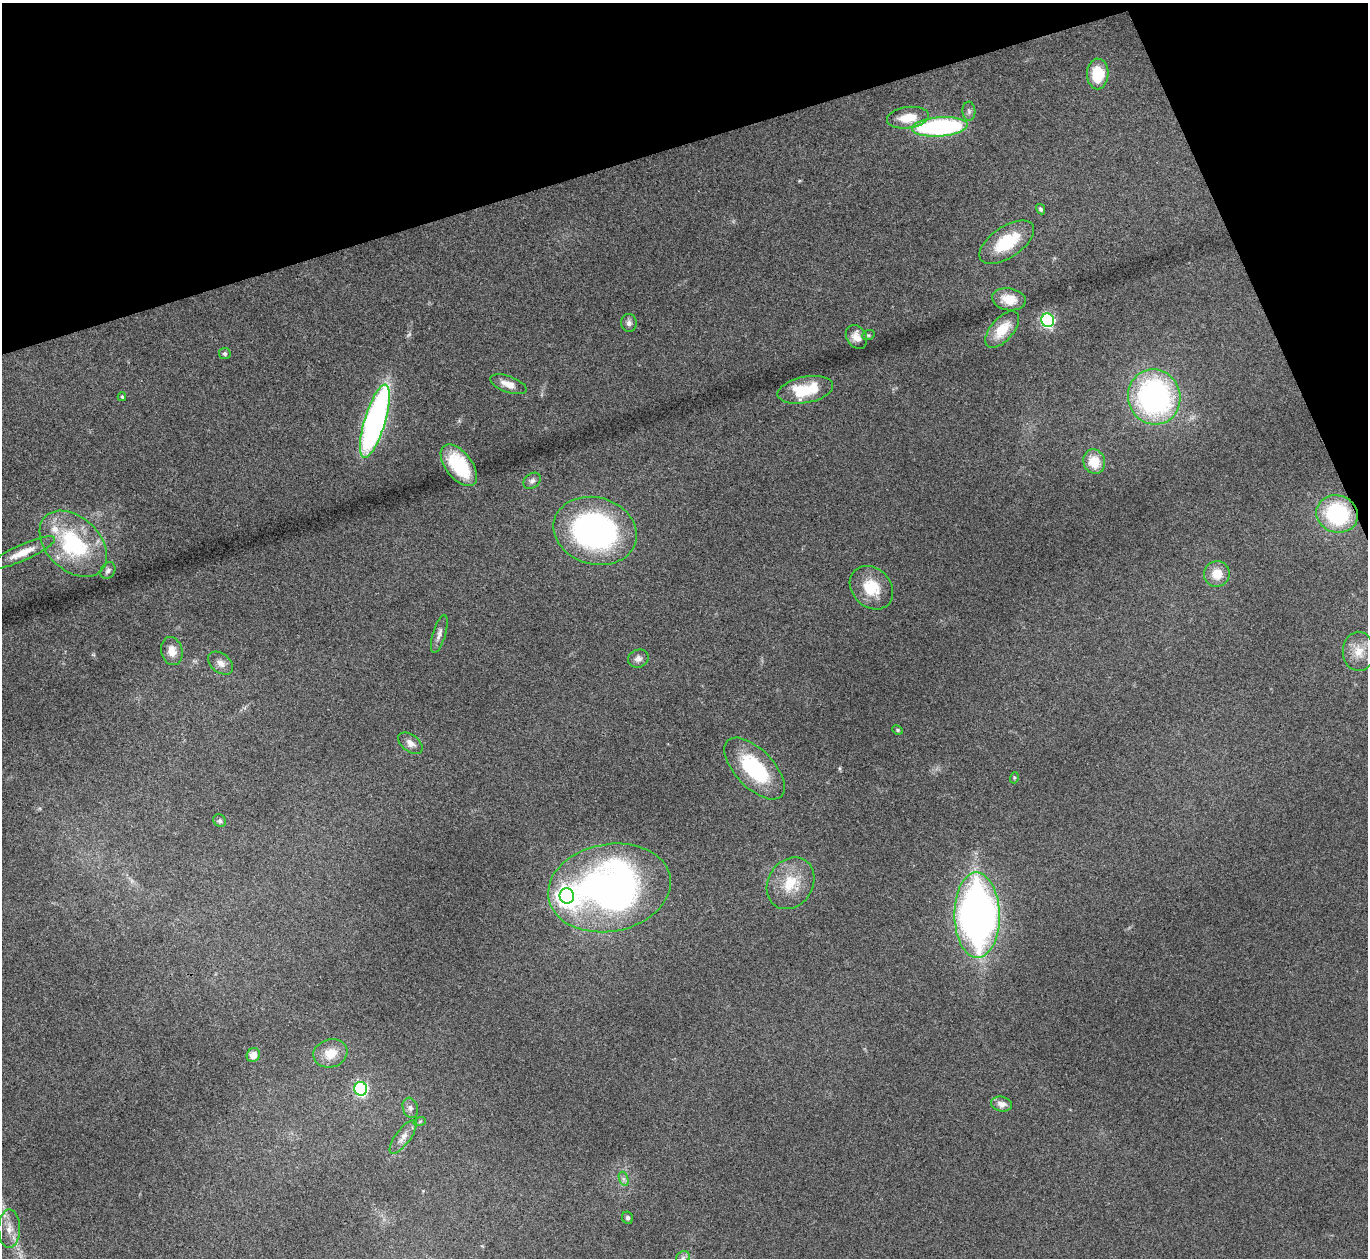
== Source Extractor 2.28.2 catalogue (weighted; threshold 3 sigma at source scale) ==
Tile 3 of 4 x 4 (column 3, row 1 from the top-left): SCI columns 2732-4097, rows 3916-5171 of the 5462 x 5449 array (HDU 1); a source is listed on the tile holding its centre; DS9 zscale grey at full resolution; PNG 1370 x 1260 px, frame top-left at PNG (2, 3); each listed source drawn as its Kron ellipse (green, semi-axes under 4 px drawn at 4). Shown black and unused: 16% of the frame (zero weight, under 3 of 4 exposures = <1% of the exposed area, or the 3 px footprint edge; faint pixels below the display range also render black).
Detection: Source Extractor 2.28.2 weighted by HDU 2 'WHT'; one run over the whole footprint, this tile lists its part. Background 0.111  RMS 0.0065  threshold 0.0294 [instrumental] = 3 sigma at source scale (4.5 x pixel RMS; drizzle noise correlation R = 1.50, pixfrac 1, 0.05/0.05 arcsec/px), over >= 5 px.
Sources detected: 54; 1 inside a brighter listed object's ellipse — not listed separately; the other 53 listed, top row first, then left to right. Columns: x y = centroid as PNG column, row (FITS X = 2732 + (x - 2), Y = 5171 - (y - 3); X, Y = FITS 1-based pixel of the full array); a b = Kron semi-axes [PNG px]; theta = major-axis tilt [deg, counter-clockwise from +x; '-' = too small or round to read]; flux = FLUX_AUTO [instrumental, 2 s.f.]
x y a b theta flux
1098 74 15 10 89 23
969 111 9 6 -88 2.1
908 118 21 10 7 15
940 127 28 9 4 110
1041 209 5 4 - 1.2
1007 242 31 15 34 30
1009 299 17 11 -10 11
1048 320 7 6 - 110
629 323 9 7 -83 2.5
1002 330 22 11 49 16
868 335 6 5 - 1
856 337 13 9 -58 5.9
225 354 5 5 - 1.4
508 384 19 8 -20 6.6
805 390 28 13 11 26
122 397 4 3 - 0.87
1154 397 28 26 -74 160
375 421 38 10 73 240
1094 462 12 10 -72 14
459 465 24 13 -52 38
532 481 10 7 39 2.4
1337 514 21 18 -19 59
595 531 42 33 -16 170
73 544 39 26 -44 65
22 553 36 8 24 11
108 570 9 7 54 2.3
1217 574 13 13 - 10
871 588 24 19 -46 19
439 634 19 6 73 3.5
172 651 14 10 -76 7
1359 651 19 16 -88 11
638 659 10 9 - 3.1
221 663 14 9 -38 4.5
898 730 5 3 - 0.82
410 743 14 8 -39 4.3
754 769 39 19 -46 50
1014 778 5 3 - 0.75
220 821 7 6 - 1.6
790 883 27 22 57 21
609 888 62 43 10 310
567 896 8 7 - 410
977 915 43 22 -89 370
330 1053 17 14 17 11
253 1055 7 6 - 5.9
361 1089 7 6 - 100
1001 1104 10 7 -13 4.5
410 1108 10 7 -72 2.6
420 1121 6 4 20 0.91
403 1137 20 7 53 5.2
624 1179 7 4 -71 1.8
627 1218 6 5 - 1.5
9 1229 19 10 90 7.5
683 1258 7 6 - 1.9
Isophote crosses this tile's border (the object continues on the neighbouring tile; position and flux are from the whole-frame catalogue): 1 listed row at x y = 683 1258